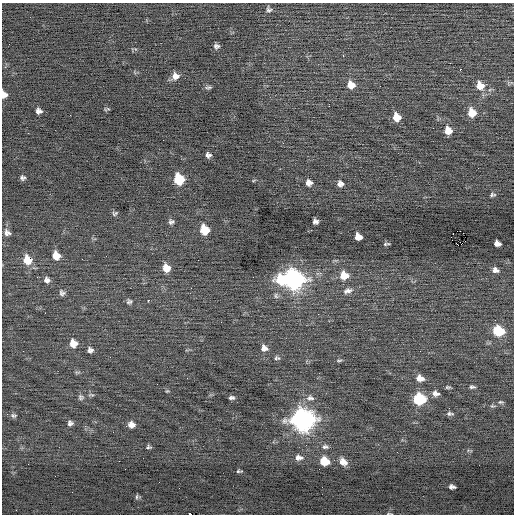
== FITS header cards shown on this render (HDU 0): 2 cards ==
NAXIS1  =                  512 / Axis length
NAXIS2  =                  512 / Axis length

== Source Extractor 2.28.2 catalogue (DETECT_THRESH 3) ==
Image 512 x 512 px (HDU 0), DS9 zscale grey, 1 PNG px = 1 image px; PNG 516 x 516 px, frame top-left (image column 1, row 512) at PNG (2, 3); no overlay
Background -0.0277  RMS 0.73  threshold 2.2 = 3 sigma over >= 5 px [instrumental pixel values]
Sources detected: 86; all 86 listed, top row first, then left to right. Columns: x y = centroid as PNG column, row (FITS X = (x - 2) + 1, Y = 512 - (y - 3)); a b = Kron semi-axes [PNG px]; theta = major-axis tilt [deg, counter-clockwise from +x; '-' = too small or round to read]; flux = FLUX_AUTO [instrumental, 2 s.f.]
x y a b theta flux
269 10 7 6 - 120
216 46 5 5 - 140
343 56 3 2 - 110
460 69 3 2 - 300
175 76 9 8 - 320
351 85 8 7 - 540
480 86 10 9 - 570
208 87 8 4 11 100
4 94 8 6 -73 290
329 106 2 2 - 160
107 109 8 3 16 64
39 111 6 5 - 190
472 113 8 8 - 800
70 115 2 2 - 83
397 117 7 7 - 710
448 131 7 7 - 560
208 155 5 5 - 140
22 178 5 5 - 120
179 179 8 7 - 2400
309 183 7 7 - 250
340 184 7 6 - 210
492 195 6 4 3 90
115 213 7 5 20 89
315 221 6 5 - 160
171 222 7 6 - 130
204 230 8 7 - 1300
459 231 5 2 - 11
7 233 8 7 - 190
358 237 6 6 - 420
497 243 6 5 - 260
386 244 6 2 12 71
458 245 2 2 - 16000
56 256 8 7 - 620
106 256 2 2 - 24
27 260 10 8 -60 900
198 260 2 2 - 130
166 268 8 7 - 550
495 270 8 6 -9 220
344 275 9 8 - 770
253 277 2 2 - 100
281 279 11 10 - 1900
294 279 10 9 - 23000
47 280 9 8 - 200
348 291 12 7 16 240
62 293 8 7 - 150
276 296 8 6 -88 130
148 300 3 2 - 100
129 301 8 6 8 120
45 313 2 2 - 22
498 331 8 7 - 2400
73 343 8 8 - 530
264 348 8 8 - 270
90 350 7 6 - 160
277 358 8 5 -4 110
339 360 9 3 5 71
77 372 8 4 8 72
420 378 9 6 -12 420
448 387 6 4 2 78
472 387 7 4 -4 100
167 391 5 3 - 46
435 393 8 6 -10 250
91 395 9 3 -1 79
81 397 8 7 - 120
231 398 6 4 0 120
310 398 11 8 -3 220
419 399 8 7 - 3700
501 402 7 4 -6 76
492 406 7 4 -13 69
450 414 8 5 -3 110
13 415 7 5 -8 99
303 420 10 9 - 34000
70 423 6 5 - 140
131 425 7 7 - 300
148 447 6 5 - 85
325 447 9 6 -2 140
299 458 10 7 -5 260
325 461 8 6 -17 1200
343 462 10 7 -41 380
125 469 2 2 - 39
239 471 7 3 -5 76
55 476 2 2 - 59
452 487 6 4 -11 170
137 497 7 5 2 92
16 510 2 2 - 33
190 514 3 2 - 770
389 514 8 2 -4 44
At the frame edge (FLAGS 8, measured only in part): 3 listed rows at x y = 4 94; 190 514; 389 514